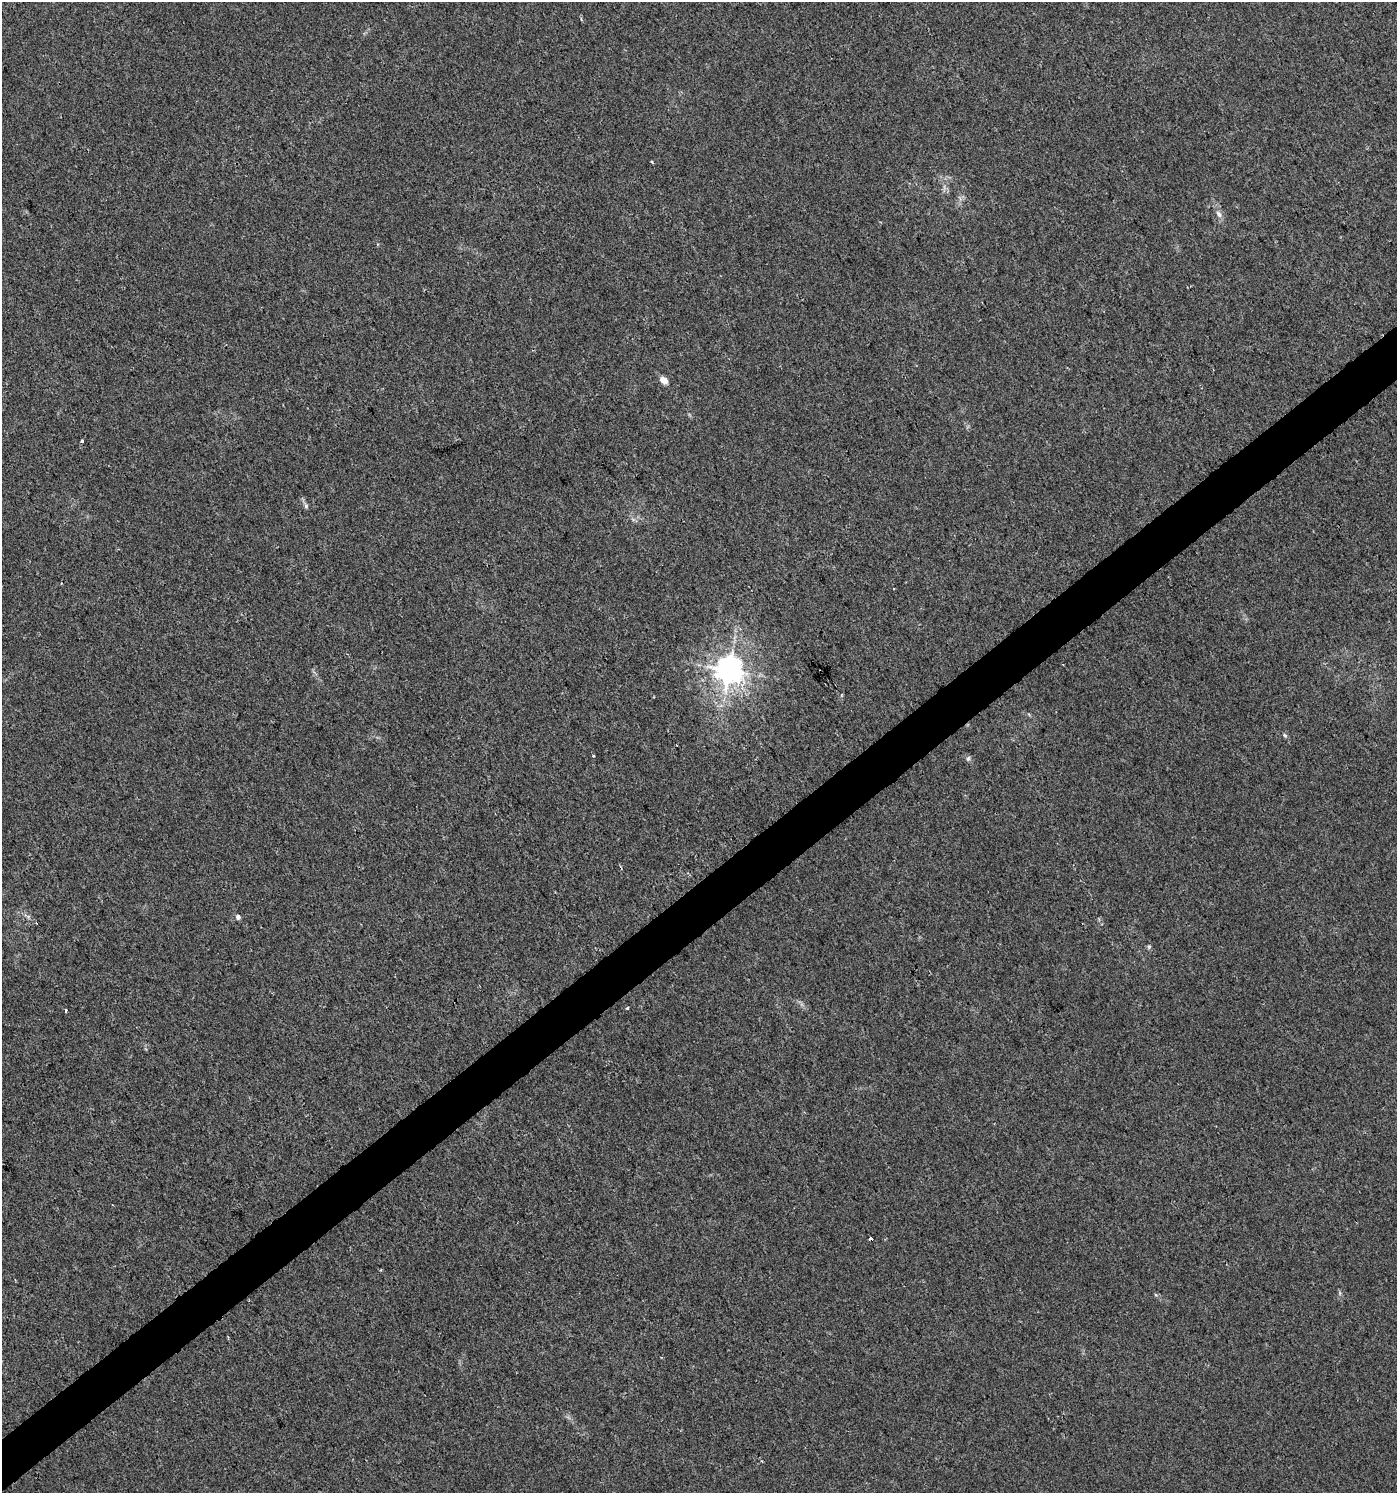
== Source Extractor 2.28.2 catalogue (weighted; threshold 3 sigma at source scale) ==
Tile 7 of 4 x 4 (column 3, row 2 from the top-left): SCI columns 3001-4395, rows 2989-4479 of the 5921 x 5985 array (HDU 1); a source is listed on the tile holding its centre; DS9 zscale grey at full resolution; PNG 1399 x 1495 px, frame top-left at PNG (2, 2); no overlay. Shown black and unused: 4% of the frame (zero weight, under 2 of 3 exposures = <1% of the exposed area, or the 3 px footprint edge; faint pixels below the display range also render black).
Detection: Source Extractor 2.28.2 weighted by HDU 2 'WHT'; one run over the whole footprint, this tile lists its part. Background 0.00424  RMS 0.0034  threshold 0.0154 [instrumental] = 3 sigma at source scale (4.5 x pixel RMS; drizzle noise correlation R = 1.50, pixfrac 1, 0.0396/0.0396 arcsec/px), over >= 5 px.
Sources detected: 16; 1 cosmic-ray / hot-pixel residue — not listed; the other 15 listed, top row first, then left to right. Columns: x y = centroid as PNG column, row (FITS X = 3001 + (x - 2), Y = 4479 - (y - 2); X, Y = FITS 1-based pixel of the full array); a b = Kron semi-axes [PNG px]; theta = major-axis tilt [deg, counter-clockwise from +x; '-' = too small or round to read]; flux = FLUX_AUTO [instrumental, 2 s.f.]
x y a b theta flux
652 162 3 3 - 0.65
1219 214 11 7 -64 1.6
664 380 10 7 -36 2.7
82 441 4 3 - 0.77
306 506 8 5 -75 0.8
894 588 3 2 - 0.31
729 669 8 8 - 460
1285 735 6 4 -32 0.56
593 755 3 3 - 0.78
968 758 7 5 68 0.7
238 917 5 4 - 1.5
1149 947 6 5 - 0.55
627 1008 3 3 - 0.46
65 1010 4 2 - 0.88
870 1238 4 3 - 0.82